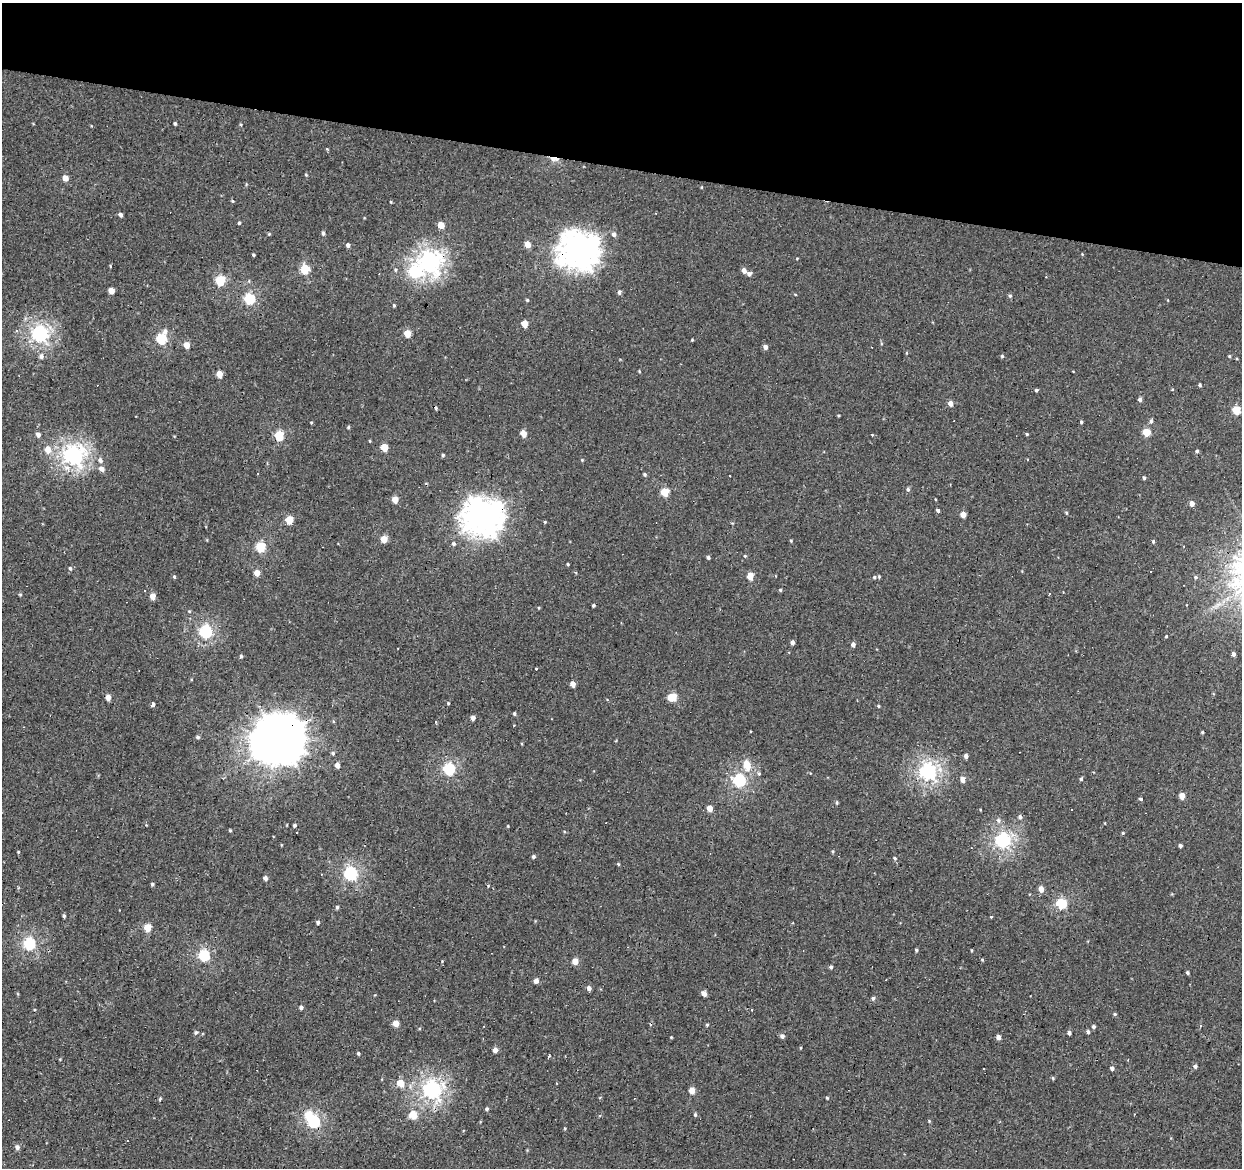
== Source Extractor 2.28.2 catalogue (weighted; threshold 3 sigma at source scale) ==
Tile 2 of 4 x 4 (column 2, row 1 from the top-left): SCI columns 1245-2484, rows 3779-4944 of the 4965 x 5165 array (HDU 1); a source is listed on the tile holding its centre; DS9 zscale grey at full resolution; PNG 1244 x 1170 px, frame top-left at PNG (2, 3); no overlay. Shown black and unused: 14% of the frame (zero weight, under 2 of 3 exposures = <1% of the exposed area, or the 3 px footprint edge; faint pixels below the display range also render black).
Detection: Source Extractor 2.28.2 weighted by HDU 2 'WHT'; one run over the whole footprint, this tile lists its part. Background 6.68e-04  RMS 0.0053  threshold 0.0239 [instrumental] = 3 sigma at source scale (4.5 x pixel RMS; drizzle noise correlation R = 1.50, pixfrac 1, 0.0396/0.0396 arcsec/px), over >= 5 px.
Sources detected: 188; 1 inside a brighter object's white glare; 14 cosmic-ray / hot-pixel residue — not listed; the other 173 listed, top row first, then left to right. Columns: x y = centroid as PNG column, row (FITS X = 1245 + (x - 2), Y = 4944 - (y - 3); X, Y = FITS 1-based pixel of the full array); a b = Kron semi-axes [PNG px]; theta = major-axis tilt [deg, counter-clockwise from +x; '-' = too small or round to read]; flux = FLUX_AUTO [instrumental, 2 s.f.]
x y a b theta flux
175 124 4 3 - 0.65
554 158 8 4 -6 5.8
306 175 4 3 - 0.44
65 178 5 5 - 3.6
232 201 4 4 - 0.53
120 215 4 4 - 1.4
239 223 4 4 - 0.55
441 225 5 4 - 5.4
323 233 5 4 - 0.93
614 234 5 5 - 1.4
527 244 5 4 - 5.4
348 245 4 4 - 1.4
579 251 14 13 - 520
253 255 3 3 - 0.54
430 262 8 8 - 200
305 269 5 5 - 21
744 270 5 4 - 2.8
415 272 7 7 - 39
749 274 6 5 - 1.4
220 280 5 5 - 29
111 291 5 4 - 5.2
619 292 6 4 -82 1.2
1010 296 5 4 - 0.64
249 299 6 5 - 39
527 300 4 4 - 0.61
394 305 4 4 - 0.51
525 324 5 4 - 6.6
165 331 8 6 68 1.7
407 333 5 4 - 9.5
40 334 6 6 - 120
161 339 6 5 - 31
692 340 4 3 - 0.44
187 345 5 4 - 5
765 347 5 4 - 2.1
41 356 7 6 - 1.5
1002 356 4 4 - 0.6
1229 356 4 3 - 0.49
219 374 5 4 - 5.7
1200 385 4 4 - 0.7
1036 390 4 4 - 0.71
1140 399 4 4 - 1.3
950 403 5 4 - 3.2
1236 410 5 5 - 15
1151 421 6 5 - 0.91
1081 422 3 3 - 0.62
348 427 5 3 - 0.52
1146 432 5 4 - 11
523 433 5 4 - 6.5
38 434 5 4 - 1.9
1027 434 4 3 - 0.49
279 436 5 5 - 21
384 447 5 4 - 11
48 449 7 6 - 4.6
1197 451 4 4 - 0.73
73 455 7 7 - 180
443 455 4 4 - 0.68
100 460 7 6 - 1.8
582 460 3 3 - 0.43
102 469 6 5 - 2.4
645 474 5 4 - 0.66
1144 478 4 3 - 0.76
908 489 5 4 - 0.93
665 492 5 5 - 14
395 500 5 4 - 7
1192 504 4 4 - 3
938 510 4 3 - 1.1
1066 513 4 4 - 0.52
963 515 4 4 - 4.6
483 517 14 13 - 540
289 520 5 4 - 13
384 539 5 4 - 8.7
1153 541 5 4 - 0.64
261 547 5 5 - 26
745 556 4 4 - 0.46
708 557 4 4 - 0.89
568 564 3 3 - 0.52
70 568 5 4 - 0.75
257 573 5 5 - 4.5
174 576 4 4 - 0.57
750 576 5 4 - 8.1
874 577 5 4 - 0.69
1196 577 5 4 - 0.75
780 590 5 3 - 0.49
145 591 3 2 - 0.5
153 596 5 4 - 4.4
593 605 3 3 - 0.71
189 611 5 3 - 0.49
206 632 6 5 - 61
1166 636 3 3 - 1.7
792 642 4 4 - 1.5
853 645 4 4 - 1.7
398 648 2 2 - 0.34
1234 654 5 4 - 1.5
241 656 4 4 - 0.69
536 668 3 3 - 2
573 684 4 4 - 3.9
108 697 5 4 - 3.7
672 697 7 5 16 16
448 703 4 3 - 0.45
153 704 4 4 - 10
878 706 4 4 - 0.5
514 714 5 4 - 0.71
473 718 4 4 - 2.1
436 722 3 2 - 0.58
1202 732 4 3 - 0.48
198 737 5 4 - 0.86
279 739 17 16 - 1700
333 753 5 4 - 0.81
966 756 4 4 - 1.7
337 765 5 4 - 2.5
747 765 8 5 -75 12
449 769 6 5 - 49
928 772 6 6 - 140
962 779 5 4 - 3.3
1081 779 5 4 - 0.69
739 780 6 6 - 57
1182 796 5 4 - 4.8
1140 799 3 3 - 0.82
710 808 4 4 - 5.4
1020 817 5 5 - 1.1
998 820 6 6 - 1.3
295 825 4 4 - 0.76
230 830 3 3 - 0.44
1123 833 4 4 - 0.49
1003 841 6 6 - 95
1180 845 4 4 - 0.95
533 857 4 4 - 0.96
895 858 4 4 - 0.59
618 864 4 3 - 0.48
351 874 6 5 - 69
265 878 4 4 - 1.9
152 884 4 4 - 0.63
1041 889 5 4 - 3.9
1061 903 5 5 - 35
337 907 5 4 - 0.78
64 916 4 4 - 0.66
991 917 4 3 - 0.39
318 922 4 4 - 0.94
147 928 5 4 - 9.3
29 944 6 5 - 55
916 950 4 3 - 0.66
204 955 5 5 - 45
575 961 5 4 - 5.9
831 967 4 4 - 0.88
1187 973 4 3 - 0.71
536 981 5 5 - 1.9
589 988 4 4 - 2.1
704 994 4 4 - 3.2
873 998 5 4 - 0.95
301 1007 4 4 - 1.3
1115 1014 4 4 - 0.61
396 1023 4 4 - 6.8
707 1025 4 4 - 0.58
1094 1027 4 4 - 0.97
1088 1032 4 4 - 1.3
196 1033 6 4 65 0.73
1069 1033 4 4 - 1.3
782 1036 5 5 - 1.4
998 1037 4 4 - 2.2
495 1050 4 4 - 2.8
358 1053 5 3 - 0.63
549 1056 3 3 - 0.63
1195 1066 5 5 - 1.2
1112 1068 4 4 - 1.3
400 1083 5 5 - 10
432 1090 7 6 - 140
692 1090 4 4 - 5.9
160 1099 5 3 - 0.52
487 1109 5 4 - 0.85
413 1115 5 5 - 13
695 1115 5 4 - 0.66
314 1122 6 6 - 46
17 1147 6 5 - 1.6
Overlapping masked pixels (flux is a lower limit): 5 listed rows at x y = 554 158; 579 251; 279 436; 483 517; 279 739